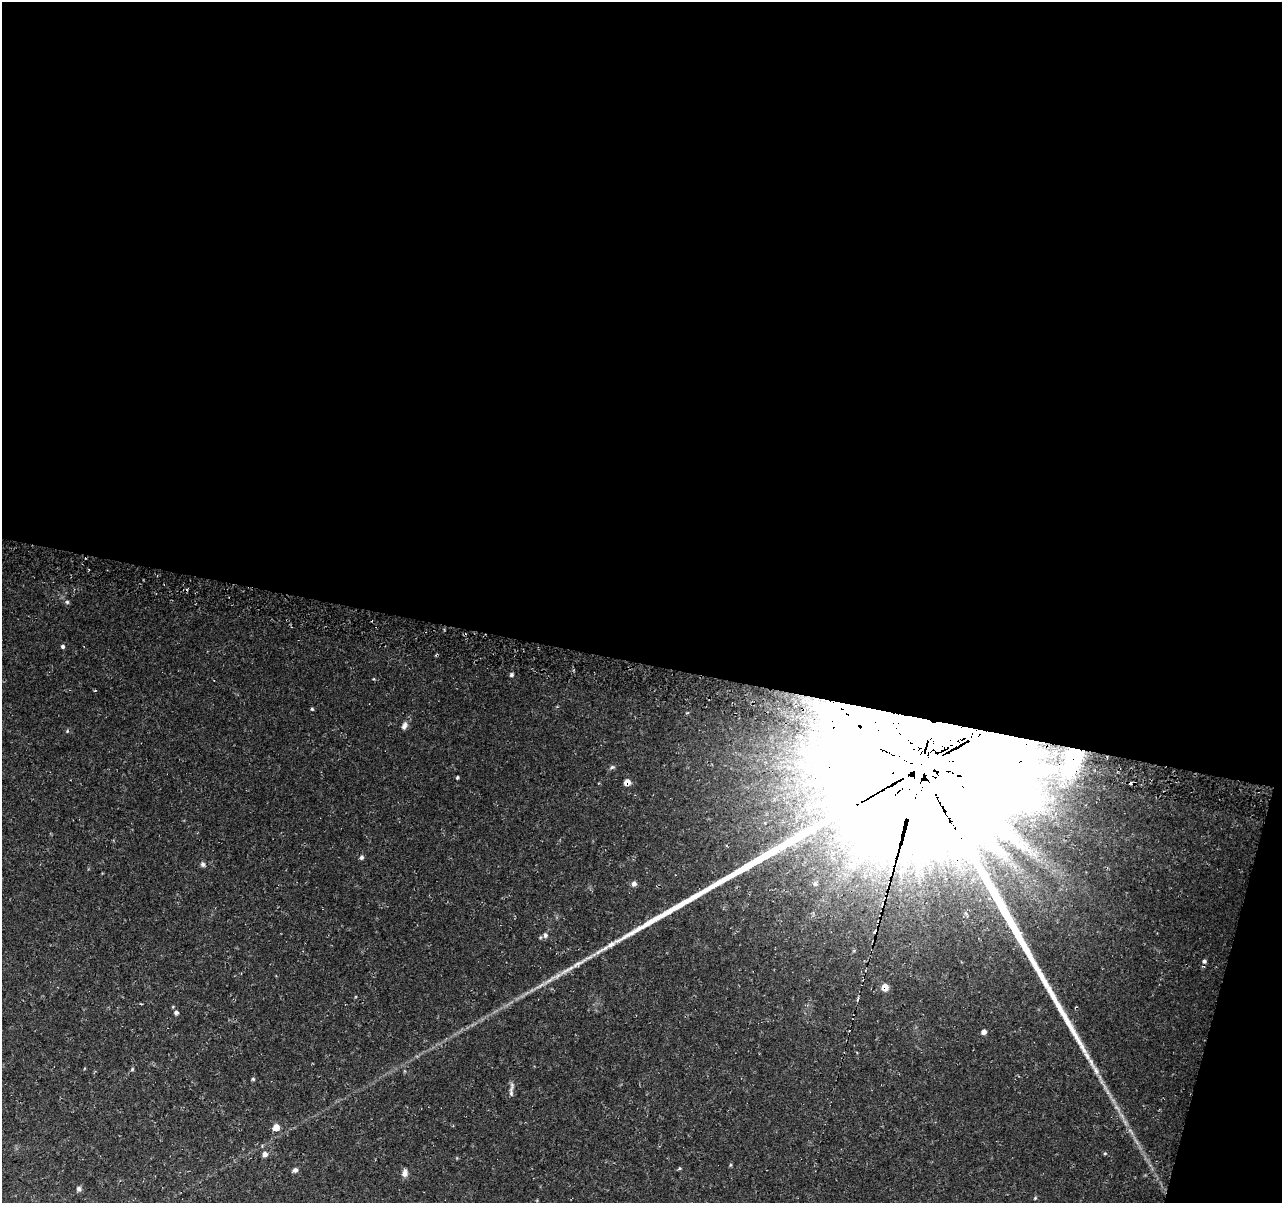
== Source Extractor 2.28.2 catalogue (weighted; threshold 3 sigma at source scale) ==
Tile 4 of 4 x 4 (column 4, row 1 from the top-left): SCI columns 3848-5127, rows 3859-5059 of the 5146 x 5375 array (HDU 1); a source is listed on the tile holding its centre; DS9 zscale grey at full resolution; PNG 1284 x 1205 px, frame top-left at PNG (2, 2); no overlay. Shown black and unused: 57% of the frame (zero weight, under 3 of 4 exposures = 3% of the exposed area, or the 3 px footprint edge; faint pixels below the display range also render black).
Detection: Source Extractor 2.28.2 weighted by HDU 2 'WHT'; one run over the whole footprint, this tile lists its part. Background 0.037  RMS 0.0041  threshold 0.0183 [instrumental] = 3 sigma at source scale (4.5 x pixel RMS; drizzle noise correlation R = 1.50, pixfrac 1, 0.0396/0.0396 arcsec/px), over >= 5 px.
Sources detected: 39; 3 too faint to see at this stretch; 2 cosmic-ray / hot-pixel residue — not listed; the other 34 listed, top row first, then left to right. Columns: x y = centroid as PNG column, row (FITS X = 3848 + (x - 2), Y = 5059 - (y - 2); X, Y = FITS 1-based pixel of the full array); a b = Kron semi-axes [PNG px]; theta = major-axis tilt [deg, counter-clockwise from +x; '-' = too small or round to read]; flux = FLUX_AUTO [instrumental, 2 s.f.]
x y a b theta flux
67 602 5 5 - 0.67
63 646 5 4 - 0.82
512 675 5 4 - 0.8
312 709 4 4 - 0.47
404 726 11 7 66 1.7
1073 760 21 11 72 27
612 767 7 5 5 0.79
921 768 82 49 72 95000
457 778 3 3 - 0.54
627 782 6 6 - 3.1
362 857 6 5 - 0.8
203 864 7 6 - 0.98
634 883 6 6 - 1.3
815 884 7 6 - 1.1
545 935 7 6 - 1.3
611 945 14 7 33 2.7
1204 961 7 6 - 1.2
579 963 31 6 29 5.5
550 980 28 5 36 3.9
885 987 7 6 - 4.1
173 1007 5 3 - 0.36
176 1012 5 5 - 0.97
984 1032 5 5 - 1.8
132 1069 5 4 - 0.5
253 1079 5 5 - 0.5
511 1090 21 5 85 1.7
276 1127 6 5 - 4.7
1105 1153 5 4 - 0.49
265 1154 6 6 - 1.8
730 1165 6 4 71 0.42
295 1170 6 5 - 1.3
405 1173 9 7 85 1.9
79 1189 6 6 - 1.1
1035 1198 5 3 - 0.43
Overlapping masked pixels (flux is a lower limit): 5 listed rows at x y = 1073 760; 921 768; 627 782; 1204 961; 885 987